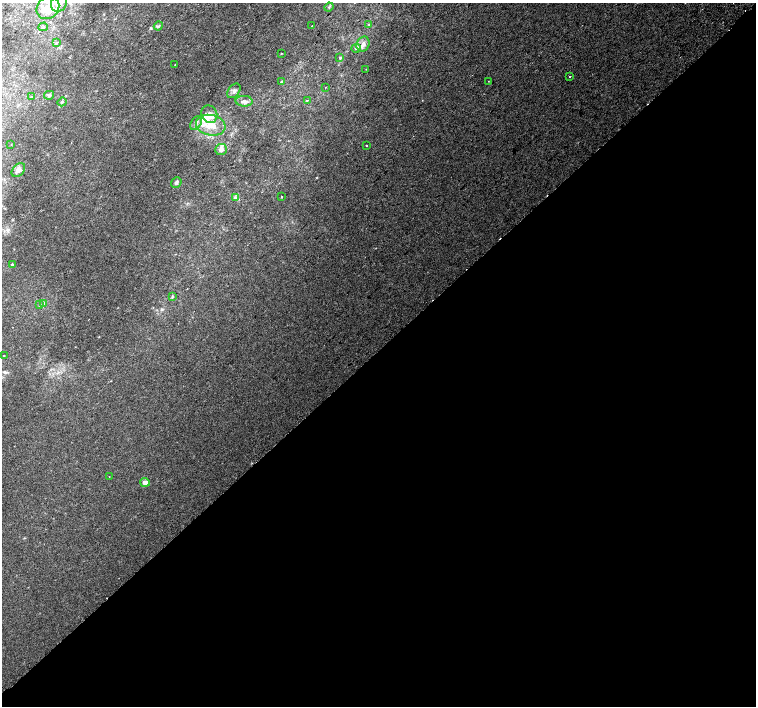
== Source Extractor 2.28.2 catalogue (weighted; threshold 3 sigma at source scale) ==
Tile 15 of 4 x 4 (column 3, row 4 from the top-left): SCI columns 3049-4555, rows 255-1662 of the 6092 x 6075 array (HDU 1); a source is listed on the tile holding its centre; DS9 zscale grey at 2 x 2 block average (1 PNG px = mean of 2 x 2 image px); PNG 758 x 708 px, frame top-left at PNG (2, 3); each listed source drawn as its Kron ellipse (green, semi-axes under 4 px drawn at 4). Shown black and unused: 51% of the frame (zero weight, under 2 of 3 exposures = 2% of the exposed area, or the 3 px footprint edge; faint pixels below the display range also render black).
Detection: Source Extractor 2.28.2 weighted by HDU 2 'WHT'; one run over the whole footprint, this tile lists its part. Background 0.00436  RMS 0.0038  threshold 0.017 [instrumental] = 3 sigma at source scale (4.5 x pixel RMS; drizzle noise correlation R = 1.50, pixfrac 1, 0.0396/0.0396 arcsec/px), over >= 5 px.
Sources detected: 45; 2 cosmic-ray / hot-pixel residue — neither listed nor drawn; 2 inside a brighter listed object's ellipse — not listed separately; the other 41 listed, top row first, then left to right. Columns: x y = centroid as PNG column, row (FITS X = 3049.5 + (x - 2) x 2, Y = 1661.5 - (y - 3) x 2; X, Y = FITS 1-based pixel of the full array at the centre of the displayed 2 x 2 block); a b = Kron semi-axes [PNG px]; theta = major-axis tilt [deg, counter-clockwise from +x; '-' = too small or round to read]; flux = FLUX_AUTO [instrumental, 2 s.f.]
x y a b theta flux
59 3 9 7 63 6.9
329 7 4 3 - 0.95
48 8 12 10 44 15
369 24 3 2 - 0.45
158 26 5 3 - 1.1
312 26 2 2 - 1.9
43 27 4 3 - 0.87
56 43 3 3 - 0.78
363 44 8 6 64 4.1
356 48 4 3 - 1.4
281 54 3 2 - 0.66
340 58 4 3 - 1
175 65 2 2 - 0.39
366 69 2 2 - 0.38
570 77 2 2 - 0.95
488 81 2 2 - 0.26
281 82 4 2 - 0.56
325 87 2 2 - 1.1
234 91 8 5 52 2.5
49 95 5 4 - 1.4
31 97 3 2 - 0.44
307 100 2 2 - 1.9
244 101 8 5 -3 3.5
62 102 4 3 - 0.94
209 114 9 7 -63 6.7
196 123 8 5 57 3.2
211 125 15 10 -11 16
11 145 3 2 - 0.33
367 146 2 2 - 0.67
221 150 6 5 - 3.8
18 170 8 5 47 4.4
176 183 6 4 50 1.8
236 197 4 2 - 0.89
281 197 2 2 - 1.1
12 264 2 2 - 1
172 296 3 3 - 0.81
44 303 4 3 - 1.1
40 305 4 3 - 0.89
4 355 3 2 - 0.37
109 477 2 2 - 0.84
145 482 4 4 - 5
Isophote crosses this tile's border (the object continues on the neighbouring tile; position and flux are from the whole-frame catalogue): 1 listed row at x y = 59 3
Diffuse or blended objects may show on this block-average render without a row.